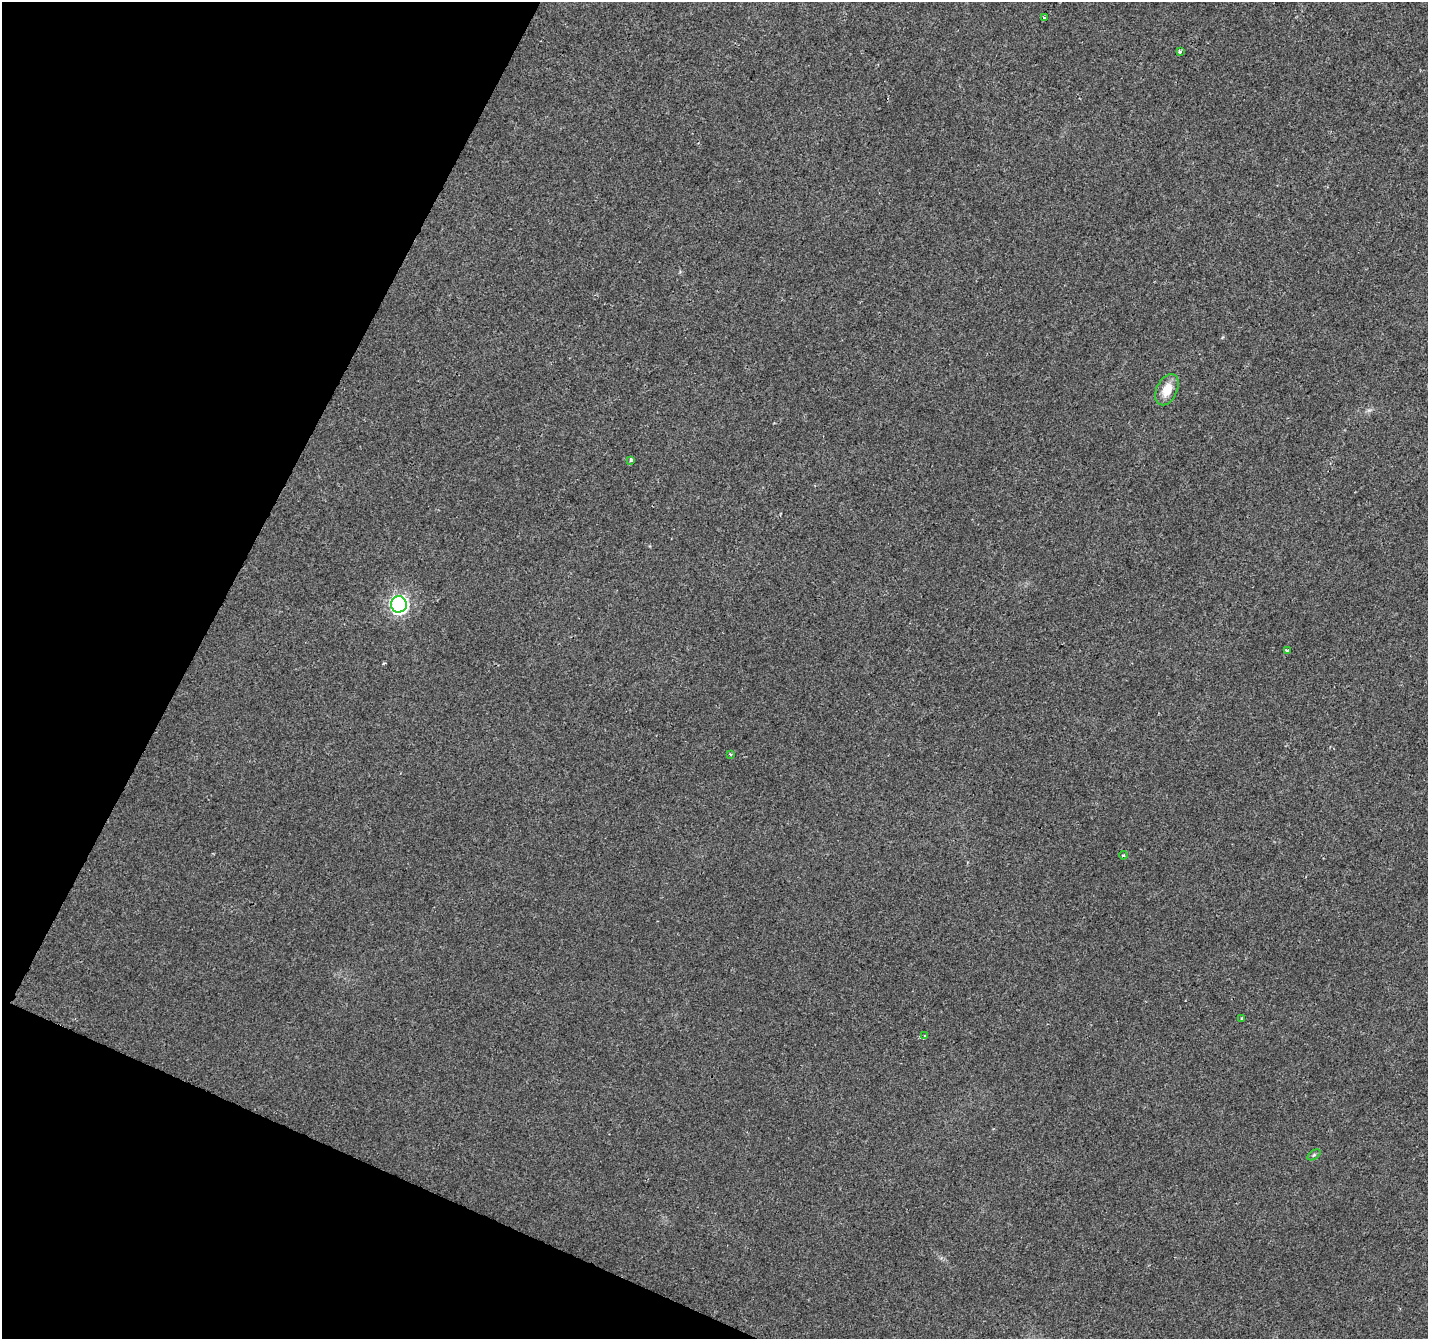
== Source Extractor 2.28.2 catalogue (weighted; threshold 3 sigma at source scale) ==
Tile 9 of 4 x 4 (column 1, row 3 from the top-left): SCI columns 8-1433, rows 1607-2943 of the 5712 x 5819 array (HDU 1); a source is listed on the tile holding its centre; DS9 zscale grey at full resolution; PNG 1430 x 1341 px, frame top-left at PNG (2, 2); each listed source drawn as its Kron ellipse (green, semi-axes under 4 px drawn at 4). Shown black and unused: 21% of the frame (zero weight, under 2 of 3 exposures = <1% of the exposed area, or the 3 px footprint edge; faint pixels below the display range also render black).
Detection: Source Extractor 2.28.2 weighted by HDU 2 'WHT'; one run over the whole footprint, this tile lists its part. Background 0.00855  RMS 0.0055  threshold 0.0247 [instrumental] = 3 sigma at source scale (4.5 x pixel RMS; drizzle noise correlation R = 1.50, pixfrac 1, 0.0396/0.0396 arcsec/px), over >= 5 px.
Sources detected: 11; all 11 listed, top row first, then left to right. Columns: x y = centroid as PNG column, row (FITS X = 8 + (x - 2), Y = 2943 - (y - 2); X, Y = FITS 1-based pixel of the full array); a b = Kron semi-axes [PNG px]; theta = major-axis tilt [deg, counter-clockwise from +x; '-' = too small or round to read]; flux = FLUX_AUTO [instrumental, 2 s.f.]
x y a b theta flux
1044 18 4 3 - 0.98
1180 52 3 3 - 1.9
1167 390 16 10 65 8.9
631 460 4 3 - 1.7
399 604 8 8 - 140
1287 650 3 2 - 0.81
730 754 3 2 - 0.56
1123 855 4 3 - 0.59
1242 1018 4 3 - 0.8
925 1036 3 3 - 0.89
1314 1155 7 4 37 0.81